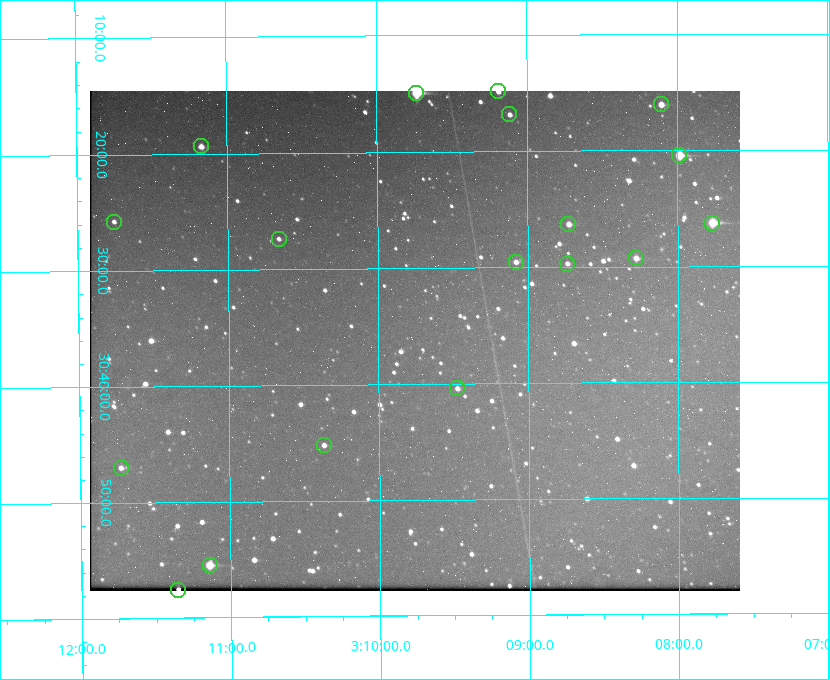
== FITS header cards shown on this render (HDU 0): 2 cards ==
NAXIS1  =                  650 / Width of table row in bytes
NAXIS2  =                  500 / Number of rows in table

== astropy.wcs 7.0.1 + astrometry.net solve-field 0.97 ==
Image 650 x 500 px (HDU 0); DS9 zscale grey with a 90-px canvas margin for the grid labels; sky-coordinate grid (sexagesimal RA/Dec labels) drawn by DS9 from the SOLVED WCS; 18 Tycho-2 reference stars matched to detected sources circled (green)
Header WCS: none
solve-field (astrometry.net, Tycho-2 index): SOLVED blind (the file carries no WCS)
Solved WCS: RA---TAN-SIP/DEC--TAN-SIP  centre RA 03:09:45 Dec +30:36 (47.44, +30.60 deg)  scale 5.17 arcsec/px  FOV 56.0' x 43.1'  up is -180 deg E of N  parity flipped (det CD > 0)
(file carries no celestial WCS; the grid is the blind solution)
Tycho-2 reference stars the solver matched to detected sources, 18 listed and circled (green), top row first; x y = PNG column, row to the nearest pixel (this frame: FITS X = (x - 90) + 1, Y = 500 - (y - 91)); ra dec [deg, ICRS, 3 dp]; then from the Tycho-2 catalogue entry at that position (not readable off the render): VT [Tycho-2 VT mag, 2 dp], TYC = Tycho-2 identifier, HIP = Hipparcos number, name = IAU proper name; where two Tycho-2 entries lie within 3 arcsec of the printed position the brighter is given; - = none
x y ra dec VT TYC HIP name
498 91 47.298 +30.248 11.74 2340-1527-1 - -
416 93 47.434 +30.249 8.84 2340-1699-1 - -
661 104 47.027 +30.268 10.45 2339-1565-1 - -
509 114 47.279 +30.281 11.50 2340-853-1 - -
201 146 47.792 +30.323 11.52 2340-1736-1 - -
679 155 46.997 +30.341 9.26 2339-1426-1 - -
114 222 47.939 +30.430 12.78 2340-1376-1 - -
712 223 46.942 +30.437 9.50 2339-1638-1 - -
568 224 47.182 +30.439 11.33 2339-1340-1 - -
279 239 47.665 +30.457 11.70 2340-1064-1 - -
636 258 47.070 +30.488 10.91 2339-1082-1 - -
516 262 47.270 +30.492 11.72 2340-1534-1 - -
567 264 47.184 +30.495 11.78 2339-1503-1 - -
457 388 47.369 +30.674 11.68 2340-1714-1 - -
324 445 47.592 +30.753 11.61 2340-1087-1 - -
121 468 47.932 +30.783 11.54 2340-1498-1 - -
210 565 47.785 +30.924 10.11 2340-1700-1 - -
178 590 47.838 +30.960 11.41 2340-1051-1 - -